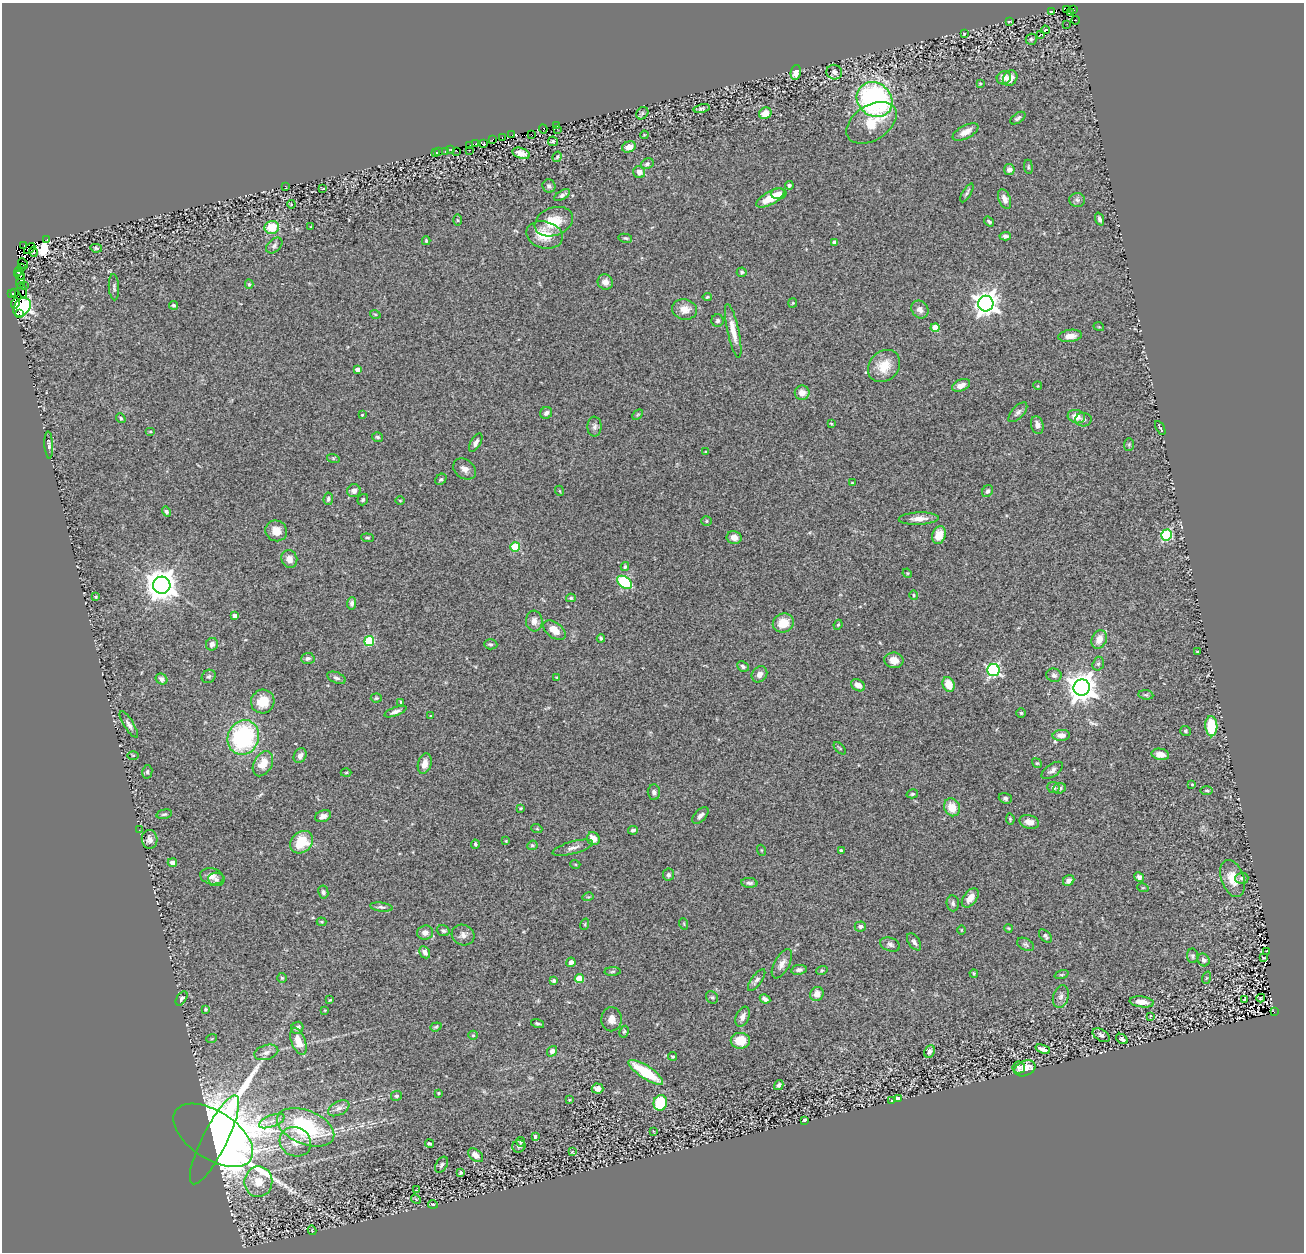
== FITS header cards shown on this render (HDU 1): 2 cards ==
NAXIS1  =                 1302
NAXIS2  =                 1250

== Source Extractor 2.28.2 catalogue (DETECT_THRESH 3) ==
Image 1302 x 1250 px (HDU 1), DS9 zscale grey, 1 PNG px = 1 image px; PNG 1306 x 1254 px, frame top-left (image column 1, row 1250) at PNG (2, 3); each listed source drawn as its Kron ellipse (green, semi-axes under 4 px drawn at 4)
Background 1.04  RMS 0.067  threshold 0.202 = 3 sigma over >= 5 px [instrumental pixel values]
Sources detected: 344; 9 with non-positive FLUX_AUTO (blend fragments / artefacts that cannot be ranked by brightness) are neither listed nor drawn; the other 335 listed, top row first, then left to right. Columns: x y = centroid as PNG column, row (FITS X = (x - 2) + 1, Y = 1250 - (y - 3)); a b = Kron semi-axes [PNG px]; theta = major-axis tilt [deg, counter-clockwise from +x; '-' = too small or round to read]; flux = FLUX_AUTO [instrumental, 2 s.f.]
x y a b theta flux
1067 9 2 2 - 20
1074 10 4 2 - 11
1051 12 3 2 - 3
1070 13 4 2 - 81
1075 20 4 3 - 13
1010 22 4 2 - 4
1067 24 2 2 - 19
1045 30 4 3 - 15
964 34 3 2 - 3.6
1040 34 3 3 - 7.1
1031 39 5 5 - 8.5
796 72 7 5 78 35
834 72 8 7 - 14
1004 78 7 6 - 31
1010 78 8 6 53 35
980 84 4 4 - 4.5
875 99 19 16 -40 1000
702 108 8 4 11 7.7
642 113 7 5 47 6.4
765 113 6 5 - 56
1018 118 8 5 35 12
872 123 28 17 33 110
557 125 3 2 - 12
543 129 4 2 - 26
557 129 2 2 - 14
966 132 14 6 28 39
531 134 3 2 - 18
512 135 2 2 - 48
644 135 4 3 - 3.8
502 137 3 2 - 20
493 139 3 2 - 58
553 141 5 4 - 7
476 144 3 2 - 58
483 144 4 2 - 34
470 145 3 2 - 39
629 147 7 5 23 39
451 149 3 2 - 5.8
469 150 2 2 - 3.7
445 151 3 2 - 11
456 151 2 2 - 2
439 152 4 2 - 4.1
435 153 3 2 - 8.4
521 153 9 5 -20 32
557 157 5 4 - 6
647 164 6 5 - 11
1028 167 7 3 -82 5.7
1009 170 5 5 - 18
639 172 6 5 - 23
789 185 4 4 - 8.9
285 186 3 2 - 3.6
549 186 7 6 - 13
323 188 4 2 - 4.4
967 193 10 3 59 8.2
779 194 8 5 4 19
562 195 9 4 32 14
770 198 16 6 29 83
1004 199 10 6 -67 27
1077 200 8 7 - 14
291 204 4 3 - 3.7
1100 219 7 4 -70 14
457 220 6 4 -88 5.7
554 222 20 14 21 100
989 222 5 3 - 7.4
272 227 7 6 - 110
311 227 3 3 - 3.4
544 235 18 13 -14 97
1005 236 5 4 - 10
625 238 7 4 -10 7.4
47 240 3 2 - 21
426 241 4 3 - 5.1
834 242 4 4 - 19
274 245 9 6 43 13
24 246 3 2 - 13
96 248 6 4 -12 8
30 249 6 2 44 8.2
33 252 5 2 - 12
23 264 5 2 - 13
21 268 3 3 - 180
18 271 4 4 - 340
742 272 5 5 - 8.6
19 275 5 2 - 280
21 281 7 4 78 320
605 282 8 7 - 32
249 284 4 4 - 6.2
24 285 3 2 - 16
114 287 13 5 -87 11
22 290 8 3 -73 3.7
15 292 3 2 - 19
12 294 3 2 - 18
707 297 4 4 - 6.4
15 303 5 3 - 150
793 303 5 4 - 4.8
986 304 8 8 - 3900
173 305 5 4 - 8.7
22 307 10 7 53 5500
685 309 12 10 -12 46
920 309 10 8 -50 26
20 314 3 2 - 320
375 314 5 3 - 4.3
718 321 6 6 - 12
1099 327 5 3 - 4.1
935 328 4 4 - 95
733 331 27 6 -78 62
1070 336 12 6 7 32
884 366 17 14 46 94
358 370 4 4 - 32
961 385 9 5 23 28
1038 386 4 3 - 3.5
802 393 7 7 - 32
1018 412 12 6 47 15
546 413 6 5 - 14
362 415 3 2 - 4.6
638 415 6 4 44 6
1076 417 9 6 -14 43
121 418 5 3 - 6.1
1083 420 8 6 -2 12
831 424 4 2 - 3.6
1037 425 9 6 -77 26
595 427 10 7 88 18
1160 428 8 2 -60 5.3
150 431 5 3 - 3.9
378 437 5 5 - 10
476 443 10 5 60 16
1129 444 6 5 - 6.5
49 445 14 4 -86 12
706 452 3 3 - 3.8
333 458 6 4 -18 5.9
465 469 12 9 -36 27
441 479 6 5 - 7.5
852 483 3 3 - 3.6
354 491 6 6 - 23
560 491 5 3 - 4
987 491 6 5 - 11
328 499 6 4 84 9.6
363 500 6 5 - 7.5
400 500 5 3 - 3.9
166 512 5 4 - 9.3
919 519 20 6 2 37
707 521 5 5 - 7
276 531 11 10 - 49
939 535 9 6 72 48
1167 535 5 5 - 370
734 537 7 6 - 26
368 538 6 4 -6 6
515 547 5 5 - 190
289 559 9 8 - 31
625 567 4 4 - 7.3
907 573 5 4 - 4.6
624 582 8 5 -36 420
162 585 8 8 - 7400
914 595 5 4 - 5
96 597 4 3 - 4.7
571 598 5 4 - 7.1
352 603 6 4 85 13
235 616 4 4 - 21
534 621 10 8 -84 27
783 623 11 9 24 81
838 625 5 4 - 5.2
554 630 13 7 -36 55
601 638 4 3 - 6.1
1099 639 9 7 66 43
369 641 5 5 - 270
212 644 6 6 - 19
491 644 7 5 -3 10
1197 652 3 3 - 5.9
308 658 7 5 3 12
894 660 9 7 -10 40
1098 664 7 5 73 9
743 666 6 5 - 11
993 670 6 6 - 790
759 674 8 7 - 24
1054 675 8 6 -13 13
209 676 7 6 - 10
556 677 3 2 - 3
336 678 10 5 -22 13
161 679 6 5 - 17
949 684 7 5 -68 76
858 685 7 5 -31 30
1082 688 8 8 - 5900
1146 695 7 4 -7 7.5
376 698 5 4 - 5.7
263 701 12 11 - 86
401 702 4 3 - 7.1
395 712 11 4 20 18
1021 713 5 4 - 6
431 716 3 3 - 3.2
129 724 15 5 -58 18
1211 726 10 6 -86 180
1186 731 5 5 - 7.4
1061 735 9 5 3 25
243 737 18 15 71 580
840 748 7 3 -46 4.9
1160 754 9 5 -12 36
133 755 5 3 - 4.6
300 756 8 6 59 19
1037 763 5 4 - 5.4
263 764 13 9 60 66
425 764 10 6 74 40
1052 770 12 6 34 19
147 772 7 5 78 8.8
346 773 5 3 - 4.3
1192 784 4 3 - 4.3
1053 788 6 5 - 14
1059 788 6 5 - 16
1207 790 6 3 -1 6
654 792 8 6 -86 14
912 794 6 4 15 7.8
1005 798 6 5 - 10
952 807 9 7 -62 70
521 808 3 3 - 6.6
164 814 8 4 11 8.9
323 816 8 5 21 23
700 816 10 5 46 18
1010 819 6 3 -82 6
1029 822 10 7 -15 30
537 829 5 3 - 4.4
139 830 2 2 - 2
633 830 5 4 - 8.8
150 839 9 8 - 25
593 839 7 6 - 44
506 841 4 3 - 3.5
302 842 12 10 42 140
475 844 4 3 - 6.6
532 845 5 4 - 6.6
573 848 21 6 15 28
761 850 5 3 - 4.3
841 851 4 3 - 10
172 863 4 4 - 29
575 864 5 3 - 4.2
668 875 6 5 - 12
212 876 11 8 -11 27
1139 877 5 4 - 14
1233 878 19 11 -71 80
1242 878 6 5 - 11
216 879 8 6 -7 12
1069 880 6 5 - 28
749 883 8 5 -5 13
1143 888 6 3 -17 4
323 892 7 5 -80 11
588 897 6 3 15 5.5
970 898 11 6 53 37
953 903 8 6 -84 12
381 907 11 4 -7 12
321 922 5 4 - 5.6
585 924 6 3 72 5.1
684 924 6 3 -72 4.3
860 926 5 5 - 14
1009 928 4 3 - 5
961 930 5 3 - 3.9
443 931 6 5 - 8.6
425 933 8 7 - 23
463 935 11 10 - 23
1045 936 8 5 -46 11
914 942 9 5 -54 14
890 944 10 6 -21 15
1025 944 9 6 -29 10
1267 951 2 2 - 3
425 952 6 5 - 20
1193 956 7 5 -81 9.6
1264 958 3 2 - 2.8
1204 960 6 5 - 13
571 962 4 4 - 22
782 964 16 7 61 30
799 970 8 4 9 14
822 970 6 3 19 5.8
613 971 8 4 2 7.6
974 973 4 3 - 5.1
1062 975 7 3 19 5.6
282 978 5 5 - 5.5
1206 978 6 4 70 5.9
579 979 4 4 - 110
757 980 13 5 54 16
554 981 4 4 - 8.5
817 994 7 6 - 38
712 997 6 5 - 8.7
1061 997 11 7 72 20
182 998 8 5 56 10
1261 998 4 2 - 5.6
765 999 5 4 - 17
1244 999 3 2 - 4.1
330 1000 3 2 - 4.4
1142 1002 12 5 -8 37
206 1009 4 4 - 5.9
325 1010 3 2 - 3
1274 1012 3 2 - 13
1150 1016 4 3 - 5.2
743 1017 10 6 67 23
612 1019 12 10 88 37
538 1024 7 3 -15 7.9
436 1027 6 4 21 5.7
297 1028 6 5 - 15
624 1032 6 4 62 6.9
473 1035 5 4 - 5.7
1101 1035 9 5 -31 14
212 1038 5 3 - 4.7
1122 1039 6 4 -34 13
298 1041 14 7 -69 66
740 1041 9 8 - 94
1043 1049 8 4 -21 23
552 1051 5 5 - 20
929 1051 7 5 65 14
266 1052 12 7 16 22
672 1056 4 4 - 6.4
1019 1067 6 6 - 11
1025 1068 11 7 22 90
646 1072 20 6 -33 210
779 1085 5 4 - 11
597 1089 6 5 - 17
439 1093 3 3 - 4.9
397 1096 5 5 - 8.4
898 1098 4 3 - 24
570 1100 3 2 - 5.2
892 1101 4 2 - 3.2
660 1103 8 6 75 180
339 1108 11 6 26 22
805 1120 4 3 - 5.9
272 1121 14 5 21 28
306 1127 30 17 -22 460
654 1131 2 2 - 3.7
213 1135 45 24 -33 9900
535 1136 3 3 - 14
214 1140 49 12 63 5700
295 1142 16 14 -30 70
521 1142 5 4 - 8.9
429 1144 4 4 - 8.8
519 1146 7 6 - 14
572 1151 4 3 - 4.4
476 1155 8 5 -40 27
442 1165 9 5 57 12
460 1173 4 3 - 6.3
258 1182 15 14 - 76
417 1190 4 2 - 2.9
416 1199 5 4 - 4.4
433 1204 5 2 - 4.7
312 1230 5 3 - 3.2
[9 non-positive-flux detections neither listed nor drawn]